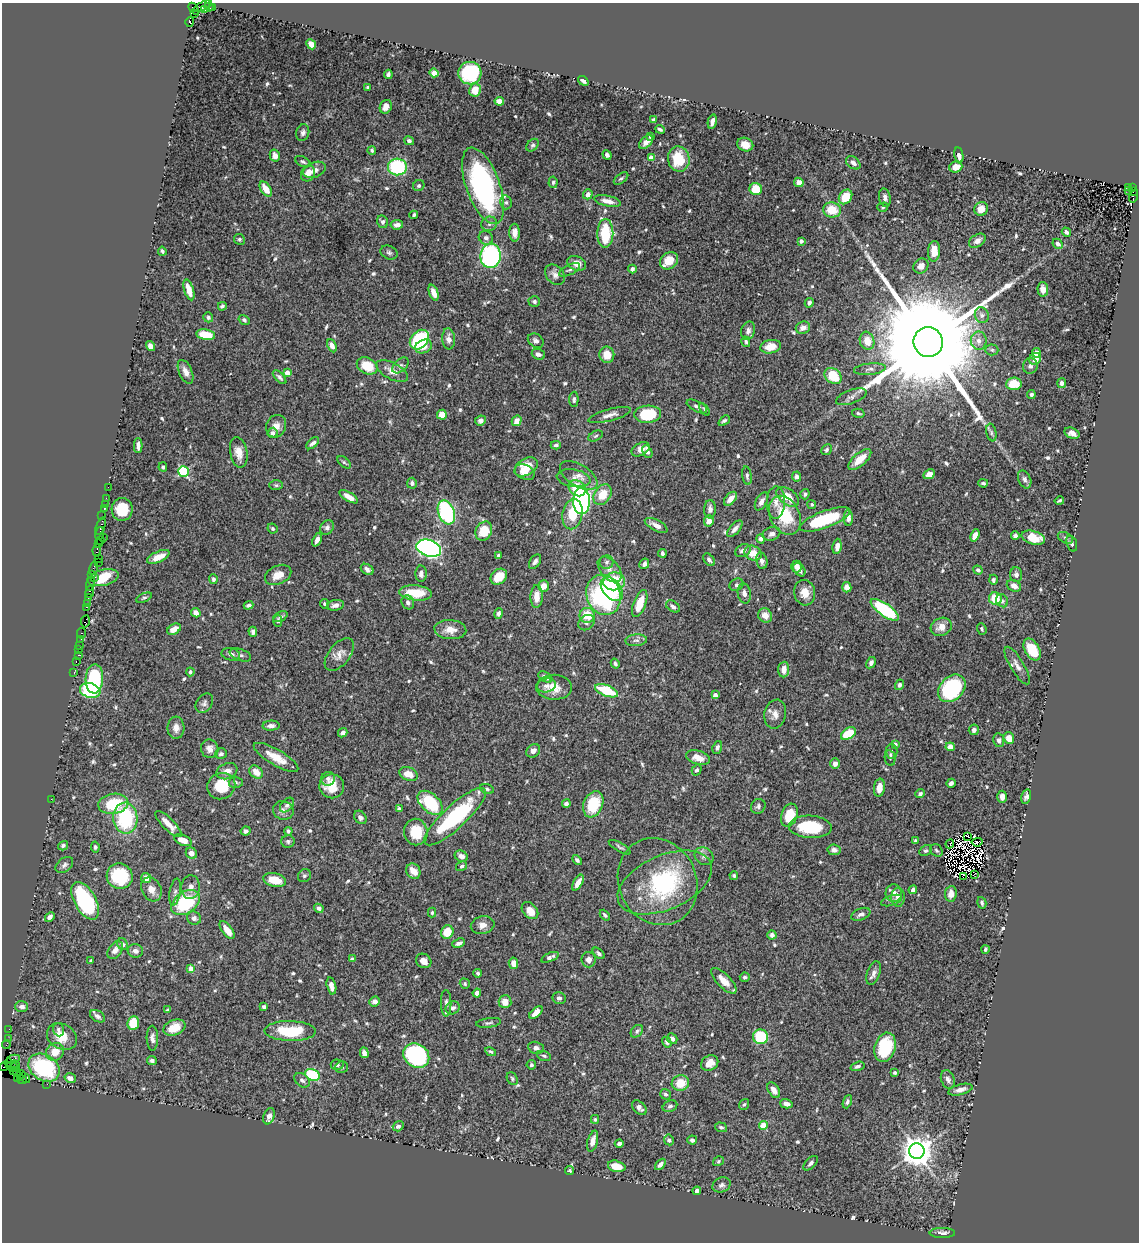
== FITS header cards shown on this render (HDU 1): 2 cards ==
NAXIS1  =                 1137
NAXIS2  =                 1240

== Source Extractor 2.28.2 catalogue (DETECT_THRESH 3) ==
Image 1137 x 1240 px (HDU 1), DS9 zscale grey, 1 PNG px = 1 image px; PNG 1141 x 1244 px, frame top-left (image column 1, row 1240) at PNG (2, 3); each listed source drawn as its Kron ellipse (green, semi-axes under 4 px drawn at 4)
Background 0.98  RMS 0.03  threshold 0.0915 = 3 sigma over >= 5 px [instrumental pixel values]
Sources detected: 667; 8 with non-positive FLUX_AUTO (blend fragments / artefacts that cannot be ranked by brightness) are neither listed nor drawn; of the other 659, the 500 brightest by FLUX_AUTO listed and drawn (159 fainter detections omitted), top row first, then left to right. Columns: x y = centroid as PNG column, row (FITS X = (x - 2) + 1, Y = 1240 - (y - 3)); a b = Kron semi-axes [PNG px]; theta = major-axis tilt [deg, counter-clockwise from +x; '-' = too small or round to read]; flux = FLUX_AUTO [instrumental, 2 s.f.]
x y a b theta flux
203 6 10 3 25 640
209 7 4 3 - 130
213 7 3 2 - 67
194 9 7 4 -52 150
204 10 3 2 - 64
195 14 3 2 - 350
190 22 5 3 - 590
311 44 5 4 - 23
434 73 4 4 - 13
470 73 11 11 - 160
388 74 5 4 - 5.4
583 81 6 3 -37 5.7
368 87 3 3 - 4.2
475 90 6 6 - 28
499 101 5 4 - 18
386 107 7 6 - 11
653 120 4 3 - 5.4
712 122 7 4 77 9.9
660 129 5 3 - 4.2
303 133 8 6 75 6.8
650 137 4 3 - 4.4
409 141 5 4 - 6
646 142 8 5 46 11
533 145 7 5 49 4.1
745 145 8 6 -21 15
372 150 4 3 - 4
607 155 5 4 - 5.8
959 155 8 4 -81 8.5
275 156 6 5 - 12
651 158 4 4 - 31
679 159 12 10 -76 69
303 162 8 5 -26 4.2
853 163 8 5 -39 9.6
397 167 9 8 - 170
956 167 7 5 21 18
314 170 12 7 22 12
308 173 8 6 62 17
621 178 8 4 36 4
553 182 6 4 86 3.8
799 182 5 4 - 14
419 186 6 5 - 4
483 186 40 16 -70 430
1128 187 2 2 - 130
1132 187 3 2 - 110
266 189 8 5 -56 26
756 189 6 6 - 36
1129 190 3 2 - 44
1133 191 3 2 - 230
588 194 5 4 - 15
1133 196 6 3 73 440
845 197 8 6 55 38
885 198 9 5 -79 8.3
608 201 13 5 -12 17
506 202 7 5 -77 5.1
883 207 5 4 - 3.4
981 209 7 6 - 20
832 210 9 7 -10 42
414 215 4 3 - 3.8
382 222 6 5 - 6.3
489 224 8 7 - 7.6
397 225 6 4 8 9.1
1066 232 5 3 - 5.9
515 233 9 5 -89 12
605 233 14 8 89 110
486 238 7 6 - 7.4
239 239 5 5 - 3.8
801 241 4 3 - 8.5
977 241 9 6 34 11
1058 244 6 4 -45 6.6
162 251 4 3 - 4.2
934 251 10 6 84 24
389 253 9 6 -23 5.4
491 256 12 10 84 300
669 261 10 8 38 33
577 263 10 7 -21 19
921 266 8 7 - 13
632 269 4 3 - 6.9
569 270 11 5 25 6.4
555 275 11 8 -45 12
1043 289 7 5 -86 13
189 290 11 4 -72 22
434 293 8 4 -69 17
534 301 6 5 - 4.6
809 303 5 4 - 7.1
222 306 4 3 - 4.7
982 315 8 6 -67 6.4
208 317 5 4 - 4.6
244 320 6 4 -32 4.1
803 328 7 6 - 12
748 331 9 6 74 9.1
206 335 9 5 -9 57
449 339 10 6 -85 12
419 340 11 8 48 150
536 341 8 6 -35 7.5
867 341 9 7 -73 27
979 341 9 8 - 12
746 342 5 3 - 3.7
928 342 15 14 - 100000
151 346 5 4 - 17
332 346 7 4 -64 12
423 347 9 6 24 17
771 347 10 6 11 34
992 350 6 5 - 3.4
1036 353 5 4 - 10
538 354 7 5 -20 8.8
607 355 8 7 - 29
1035 359 6 5 - 21
400 365 10 6 44 5.9
367 366 11 8 -28 46
1030 366 8 7 - 6.6
870 369 16 5 5 8.5
392 371 17 8 -28 21
186 372 13 6 -67 13
287 373 4 4 - 20
833 376 9 7 -39 62
280 377 8 4 -46 5.1
1062 383 5 4 - 8.5
1014 384 8 6 5 41
1031 394 4 4 - 4
851 397 16 7 20 9.9
574 399 7 4 88 5.6
697 406 11 5 -27 6.4
705 409 7 4 -56 4
858 413 6 3 -14 3.5
648 414 13 8 3 87
442 415 5 5 - 25
610 415 22 6 15 13
480 420 5 5 - 6.7
517 421 5 4 - 17
724 421 6 4 41 4.3
276 426 11 10 - 17
991 432 9 5 -77 5
272 433 5 5 - 8
1072 433 8 5 -22 9.7
596 436 8 5 27 3.6
313 443 7 4 42 6.5
556 445 5 3 - 3.9
138 446 7 4 -88 9.5
641 449 10 6 28 15
826 450 6 5 - 4.8
239 452 15 8 -79 22
647 452 6 4 -63 7
860 459 14 6 41 30
344 462 8 4 -42 3.8
163 467 4 4 - 3.5
526 467 12 8 31 31
184 471 5 5 - 200
525 472 10 7 -27 19
929 474 6 4 28 17
579 476 21 11 -32 21
747 476 9 4 -80 5.8
797 477 5 4 - 8
573 478 17 8 -9 15
1025 479 9 6 -68 7.9
412 483 5 5 - 6.8
983 483 5 3 - 3.7
276 485 7 5 -1 3.5
108 487 2 2 - 16
577 488 9 7 -38 56
805 494 5 4 - 3.8
603 495 11 8 57 42
349 497 10 4 -31 19
788 497 13 7 -37 40
106 498 2 2 - 34
730 499 8 5 48 13
581 501 13 8 -89 480
761 501 10 5 61 10
1059 501 5 3 - 3.6
776 502 16 9 89 16
105 504 2 2 - 14
812 505 4 4 - 3.6
104 508 3 3 - 100
122 509 11 10 - 47
710 509 9 6 88 9.1
446 512 12 8 -70 220
572 514 15 10 80 54
785 515 20 14 -64 86
102 516 2 2 - 11
848 518 8 4 90 10
825 519 27 8 20 120
709 521 6 5 - 19
656 525 12 5 -27 13
101 526 9 3 71 290
327 527 7 6 - 7
273 529 5 4 - 4
735 529 10 5 49 10
484 531 10 8 63 48
99 533 7 2 73 130
771 534 9 6 22 8.5
975 535 6 4 67 16
1015 536 4 4 - 5.6
103 537 2 2 - 12
1033 538 12 6 -14 50
1065 538 8 5 -28 4.9
761 539 4 4 - 6.5
100 540 2 2 - 63
317 540 7 4 67 9.6
99 544 3 2 - 67
1072 544 8 5 -71 5.8
837 546 8 4 84 14
429 548 13 8 -18 830
97 550 6 3 82 120
743 551 8 6 26 9.2
662 553 4 3 - 4.4
753 553 9 7 -27 34
498 555 4 3 - 3.6
158 557 12 5 23 20
98 558 2 2 - 65
709 560 7 4 -52 5.4
762 561 8 5 -78 9.5
98 562 2 2 - 31
535 562 8 5 55 6.5
606 562 7 7 - 5.6
644 564 5 4 - 6.9
796 567 6 5 - 9.1
93 568 7 3 76 170
367 569 7 5 -32 8.5
610 569 15 9 -50 15
799 570 7 5 -55 9
978 570 5 4 - 4.4
92 574 3 2 - 46
421 574 8 5 -88 7.9
278 575 14 9 25 25
1016 575 7 6 - 7.4
95 577 2 2 - 76
499 577 9 7 41 38
103 578 15 8 14 52
213 579 5 4 - 5.1
993 580 5 4 - 4.3
614 581 11 9 8 66
90 583 7 3 79 330
736 585 7 6 - 5.1
544 586 6 5 - 17
1014 586 7 5 -26 12
847 587 5 4 - 16
612 589 14 8 -51 110
90 592 6 3 79 210
415 593 16 7 -5 60
744 593 10 6 -80 11
805 593 13 10 -79 25
604 595 20 17 -71 290
537 596 11 6 88 19
88 598 2 2 - 21
144 598 8 4 22 3.6
995 599 6 6 - 51
1002 601 7 5 -56 5.4
408 602 7 6 - 6.1
88 603 3 2 - 75
640 603 14 6 69 40
325 604 4 4 - 3.7
248 605 5 3 - 5.6
335 605 9 5 12 9.7
673 606 8 5 -35 6.5
87 607 4 2 - 80
885 610 17 6 -35 190
196 613 5 4 - 14
498 613 5 4 - 6.2
587 615 8 7 - 47
765 615 7 6 - 17
280 617 8 4 25 5.4
278 621 6 4 89 4.4
85 622 6 4 81 120
586 623 9 7 38 7
941 627 11 9 25 19
174 629 7 5 31 19
982 629 6 4 -68 3.6
450 630 16 9 -4 24
253 632 5 4 - 5.4
82 633 5 3 - 88
80 639 4 3 - 67
636 640 11 6 4 7.6
79 645 3 2 - 87
79 649 2 2 - 55
1032 650 12 7 -61 62
231 654 9 6 -11 7.6
339 654 19 10 51 18
78 655 2 2 - 31
240 655 11 6 -20 7.2
76 661 3 2 - 51
871 663 6 4 59 7.4
615 664 5 4 - 5.1
1017 665 21 7 -59 14
784 670 8 5 86 16
74 672 3 2 - 49
190 672 4 3 - 5
545 677 8 4 -30 9.4
94 679 14 9 87 180
899 685 5 4 - 7
546 686 9 7 13 8.1
554 687 18 12 -1 31
952 688 15 11 44 220
90 691 10 7 -17 140
607 691 12 5 -21 89
715 695 4 4 - 13
204 703 10 7 54 7.7
775 714 14 11 78 16
271 726 8 5 3 9.9
176 728 11 8 -88 15
974 730 5 5 - 7.3
343 733 5 4 - 7.2
848 734 8 5 34 64
1009 738 6 5 - 22
999 740 7 5 -80 7.3
895 744 4 4 - 9.6
717 747 6 4 70 6.9
950 747 4 4 - 20
210 749 9 8 - 14
533 751 7 6 - 9.7
892 751 7 6 - 5.3
221 754 6 5 - 6.1
276 757 25 8 -30 37
698 758 12 7 -15 20
890 758 8 5 -79 4
835 764 5 5 - 11
697 770 6 4 58 4.9
227 771 11 7 21 17
256 772 7 6 - 20
408 774 9 6 -21 23
328 779 7 7 - 6.7
236 782 7 5 -2 4.6
951 783 5 4 - 5.1
221 786 14 13 - 64
332 786 12 12 - 33
879 788 9 5 82 18
487 789 7 4 -15 4
920 794 5 4 - 5.3
1026 796 7 4 75 6.4
1002 797 6 5 - 11
51 799 2 2 - 12
430 803 15 9 -43 130
113 804 15 10 9 98
566 804 4 4 - 6
593 804 13 9 69 80
287 805 8 5 46 6.1
758 806 8 7 - 5.7
399 809 4 4 - 6.1
283 810 10 9 - 11
789 815 12 8 71 48
360 817 7 5 -53 6
455 817 40 11 43 210
125 818 15 12 -88 160
168 824 17 6 -45 23
810 827 21 11 -3 94
246 831 5 4 - 6.9
288 831 4 3 - 3.7
416 832 13 11 -82 51
968 836 3 2 - 4
183 840 9 5 -24 22
288 841 6 6 - 4.3
915 841 4 3 - 3.9
977 842 6 2 7 5.2
950 844 4 3 - 3.7
63 846 5 4 - 5.9
95 847 5 4 - 3.6
620 847 12 3 -30 4.3
834 850 7 5 -7 8.5
936 850 7 5 -45 4.1
926 851 6 5 - 4.2
191 853 6 5 - 11
461 856 7 5 -27 11
704 856 10 8 -34 8.7
577 860 6 3 -46 5.1
64 865 10 6 38 7.1
462 866 6 4 31 4.2
413 871 8 7 - 23
974 874 3 2 - 9.9
120 876 13 12 - 120
304 876 7 6 - 4.3
734 876 4 4 - 3.6
963 877 3 2 - 4.5
146 878 5 5 - 17
275 880 11 6 -14 42
658 882 44 39 -64 210
578 883 9 4 60 15
665 883 50 27 24 180
191 887 12 9 86 12
151 889 12 9 -63 20
913 890 4 4 - 6.1
175 892 13 5 80 8.3
894 893 8 8 - 9.8
951 894 8 6 83 18
898 897 9 6 -89 13
85 901 21 10 -60 230
892 901 11 5 18 5.1
186 903 16 10 36 140
982 903 6 4 -73 4.4
319 908 5 4 - 7.1
530 911 10 7 -48 24
432 913 5 4 - 3.4
861 914 10 5 22 8.5
605 915 6 3 -47 3.8
50 917 5 4 - 6.8
194 918 7 6 - 8.1
483 925 12 8 12 15
227 930 10 5 -52 23
447 932 7 6 - 46
772 935 4 4 - 8.1
459 943 6 4 22 8.2
122 944 6 5 - 7.4
985 949 4 3 - 3.6
115 950 10 6 55 13
135 951 8 6 -9 9.1
599 953 7 4 -43 5.3
550 957 9 4 23 7.7
352 959 4 4 - 7.2
589 960 8 7 - 11
91 961 4 3 - 3.8
424 961 8 6 -35 12
513 963 6 4 -80 14
191 969 4 4 - 22
478 973 4 3 - 4
874 973 12 6 70 9.9
745 977 5 4 - 4.6
724 981 16 7 -46 21
465 984 5 4 - 3.5
331 986 8 4 -77 11
477 993 4 4 - 10
559 998 6 6 - 7.1
375 1001 5 5 - 9.4
505 1002 6 6 - 20
446 1003 13 5 -90 7.7
22 1006 6 5 - 8.9
264 1007 4 4 - 3.9
453 1008 7 6 - 8
167 1010 4 3 - 3.6
536 1012 8 4 43 17
98 1016 8 5 -32 7.8
133 1023 7 6 - 48
489 1023 12 4 8 5.3
174 1028 11 7 21 34
9 1029 2 2 - 25
59 1030 6 5 - 5.3
290 1031 25 10 -1 92
637 1031 7 5 46 5.7
62 1037 16 12 -31 35
761 1037 7 7 - 100
152 1038 12 5 -88 10
672 1038 5 5 - 7.2
8 1039 2 2 - 18
667 1042 6 4 -57 5
6 1044 4 2 - 62
885 1047 15 10 74 95
536 1048 8 6 -12 6.6
55 1052 9 8 - 30
491 1052 6 3 -28 3.4
364 1053 5 4 - 11
416 1055 14 11 -35 290
544 1056 7 5 -19 4.2
13 1059 6 3 11 150
152 1060 5 4 - 5.6
9 1062 4 2 - 57
710 1063 9 7 32 22
337 1065 6 5 - 4.7
531 1065 5 4 - 4.4
12 1066 6 3 3 200
15 1066 6 3 -67 200
857 1066 7 4 17 5.3
4 1067 4 2 - 39
342 1067 6 5 - 4.1
44 1068 17 13 -32 180
14 1071 3 2 - 58
17 1072 2 2 - 38
895 1073 4 3 - 5.3
21 1075 5 3 - 110
312 1075 8 5 -24 140
17 1078 2 2 - 28
25 1078 6 3 -40 250
70 1078 6 4 -15 12
512 1078 7 5 -61 3.5
948 1079 9 6 -70 7.5
22 1080 5 2 - 88
302 1080 8 6 -38 6.9
680 1083 9 7 18 41
47 1084 2 2 - 28
774 1090 8 5 -59 11
960 1090 12 5 15 12
665 1094 6 5 - 5
847 1102 7 4 69 4.8
744 1104 6 4 53 3.7
786 1104 6 4 -16 11
670 1106 7 5 26 5.4
639 1108 9 5 -44 9.8
269 1116 8 5 70 10
595 1119 4 3 - 3.4
763 1125 4 4 - 49
398 1126 6 4 35 7.2
721 1127 6 4 -18 4.5
669 1140 5 4 - 4.5
692 1140 5 4 - 6.8
593 1141 11 5 75 15
619 1144 4 3 - 6.3
917 1151 8 7 - 3300
718 1161 6 4 33 3.4
811 1163 9 5 45 6.4
660 1164 6 4 47 7.7
617 1166 9 5 -14 30
570 1171 4 4 - 3.3
721 1185 9 7 22 7.8
697 1191 4 4 - 7.9
942 1233 13 5 0 9.1
At the frame edge (FLAGS 8, measured only in part): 1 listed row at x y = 4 1067
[159 fainter detections neither listed nor drawn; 8 non-positive-flux detections neither listed nor drawn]